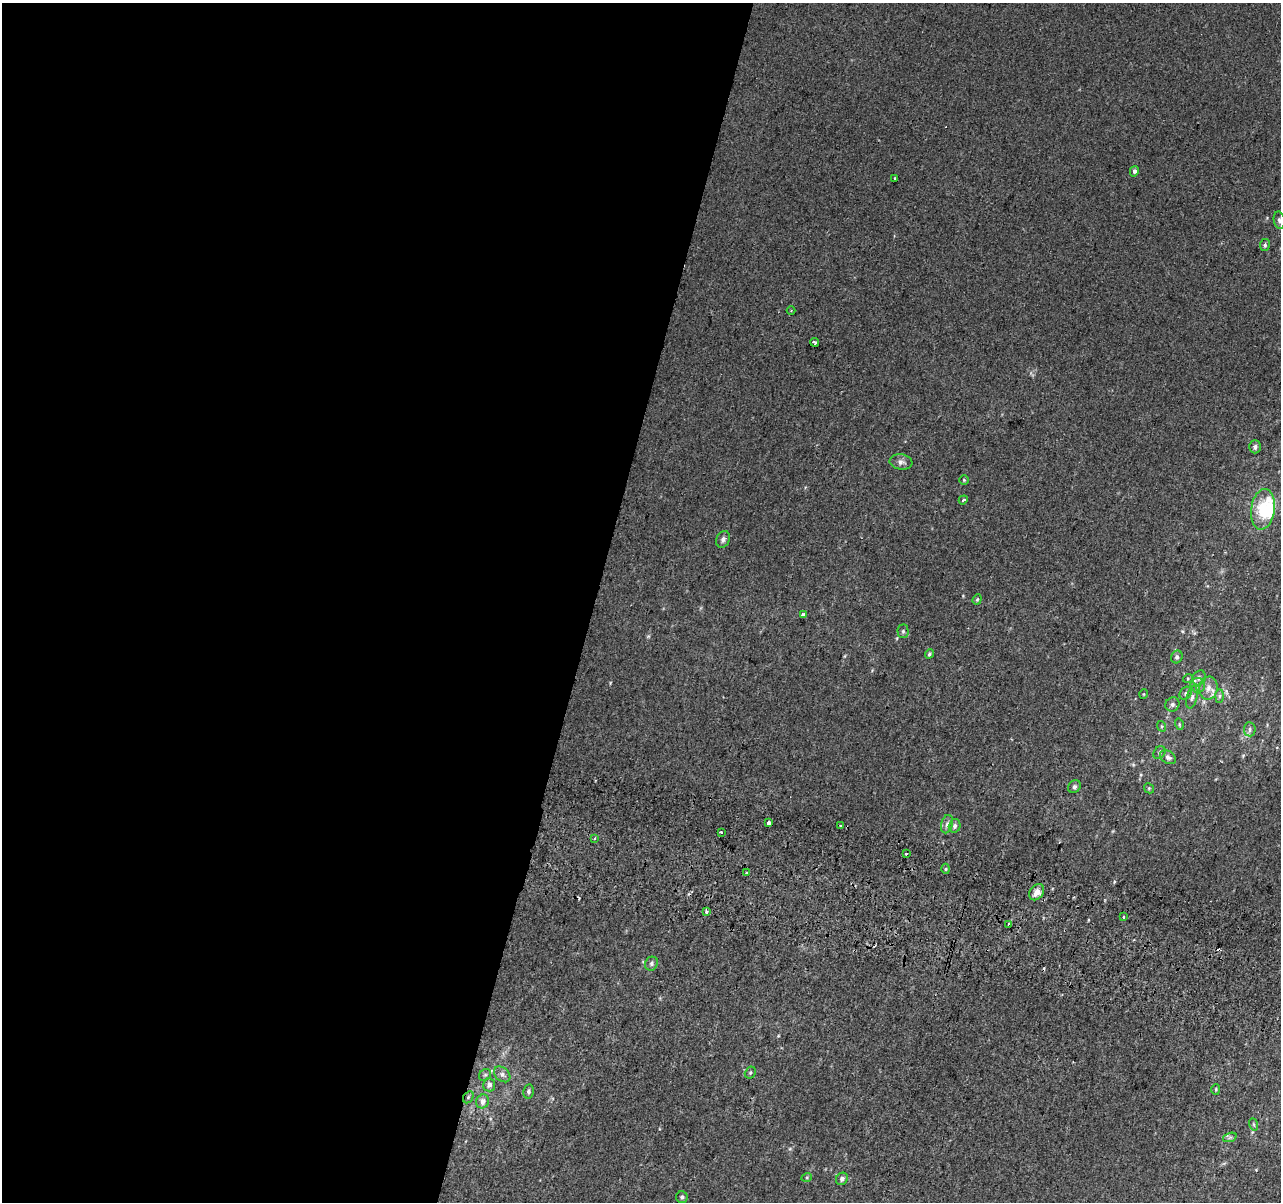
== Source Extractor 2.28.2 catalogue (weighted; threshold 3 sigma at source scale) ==
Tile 5 of 4 x 4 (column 1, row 2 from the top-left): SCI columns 21-1299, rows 2730-3929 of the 5152 x 5395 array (HDU 1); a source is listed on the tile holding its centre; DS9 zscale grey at full resolution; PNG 1283 x 1204 px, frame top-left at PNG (2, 3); each listed source drawn as its Kron ellipse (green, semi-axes under 4 px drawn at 4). Shown black and unused: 46% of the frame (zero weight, under 2 of 3 exposures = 2% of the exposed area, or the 3 px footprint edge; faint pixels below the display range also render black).
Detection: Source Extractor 2.28.2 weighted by HDU 2 'WHT'; one run over the whole footprint, this tile lists its part. Background 0.00537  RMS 0.0056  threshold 0.025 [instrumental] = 3 sigma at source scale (4.5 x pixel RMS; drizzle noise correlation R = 1.50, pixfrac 1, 0.0396/0.0396 arcsec/px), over >= 5 px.
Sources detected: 68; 1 inside a brighter object's white glare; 5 cosmic-ray / hot-pixel residue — neither listed nor drawn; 2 inside a brighter listed object's ellipse — not listed separately; the other 60 listed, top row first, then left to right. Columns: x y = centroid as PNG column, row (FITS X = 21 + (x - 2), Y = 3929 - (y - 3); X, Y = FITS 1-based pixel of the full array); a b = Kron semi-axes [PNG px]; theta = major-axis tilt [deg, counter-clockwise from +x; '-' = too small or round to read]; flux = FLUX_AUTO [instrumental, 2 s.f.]
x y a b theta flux
1134 171 5 4 - 1.5
895 178 3 3 - 0.78
1279 220 9 5 -79 1.5
1265 245 6 5 - 1.1
791 311 4 3 - 0.5
815 342 5 3 - 1.3
1255 447 6 6 - 1.6
901 462 11 7 -8 2.4
964 480 5 4 - 0.65
963 500 5 3 - 1.7
1263 509 20 12 82 18
723 539 8 6 68 2
977 599 5 4 - 0.66
803 615 3 3 - 2
903 631 7 5 -89 1.1
929 654 5 4 - 0.85
1177 657 6 5 - 1.2
1188 678 5 3 - 0.5
1199 678 8 6 58 1.8
1198 685 7 7 - 1.8
1208 688 12 9 77 4
1186 693 7 5 56 1.2
1144 694 4 3 - 0.43
1219 696 7 4 89 1.1
1192 697 11 5 76 1.7
1172 704 7 6 - 1.6
1179 724 5 3 - 0.64
1161 726 5 3 - 0.54
1250 729 7 6 - 1.5
1159 753 7 5 53 1.2
1168 757 8 6 -35 1.9
1074 787 7 5 44 1.3
1149 788 5 4 - 0.74
769 823 3 3 - 28
947 824 9 5 75 1.9
840 825 2 2 - 0.66
955 826 7 6 - 1.7
721 832 3 2 - 1.5
594 839 3 2 - 0.56
906 854 3 3 - 3.2
946 869 5 3 - 0.72
747 872 3 3 - 1.6
1037 892 9 6 52 4
706 912 3 3 - 1.2
1123 917 3 3 - 1.8
1008 924 3 2 - 0.71
651 964 7 6 - 1.3
750 1073 6 5 - 1
502 1074 9 6 -40 2.1
485 1075 6 5 - 1
489 1085 6 6 - 2.6
1216 1089 5 4 - 0.64
528 1091 7 5 78 1.4
468 1097 6 4 60 0.79
482 1101 7 6 - 2.8
1253 1124 6 4 -71 0.74
1230 1137 7 4 19 1.1
807 1177 5 3 - 0.59
842 1179 6 5 - 1.9
682 1197 6 5 - 0.99
Isophote crosses this tile's border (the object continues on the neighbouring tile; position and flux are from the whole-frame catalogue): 1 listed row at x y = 1279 220